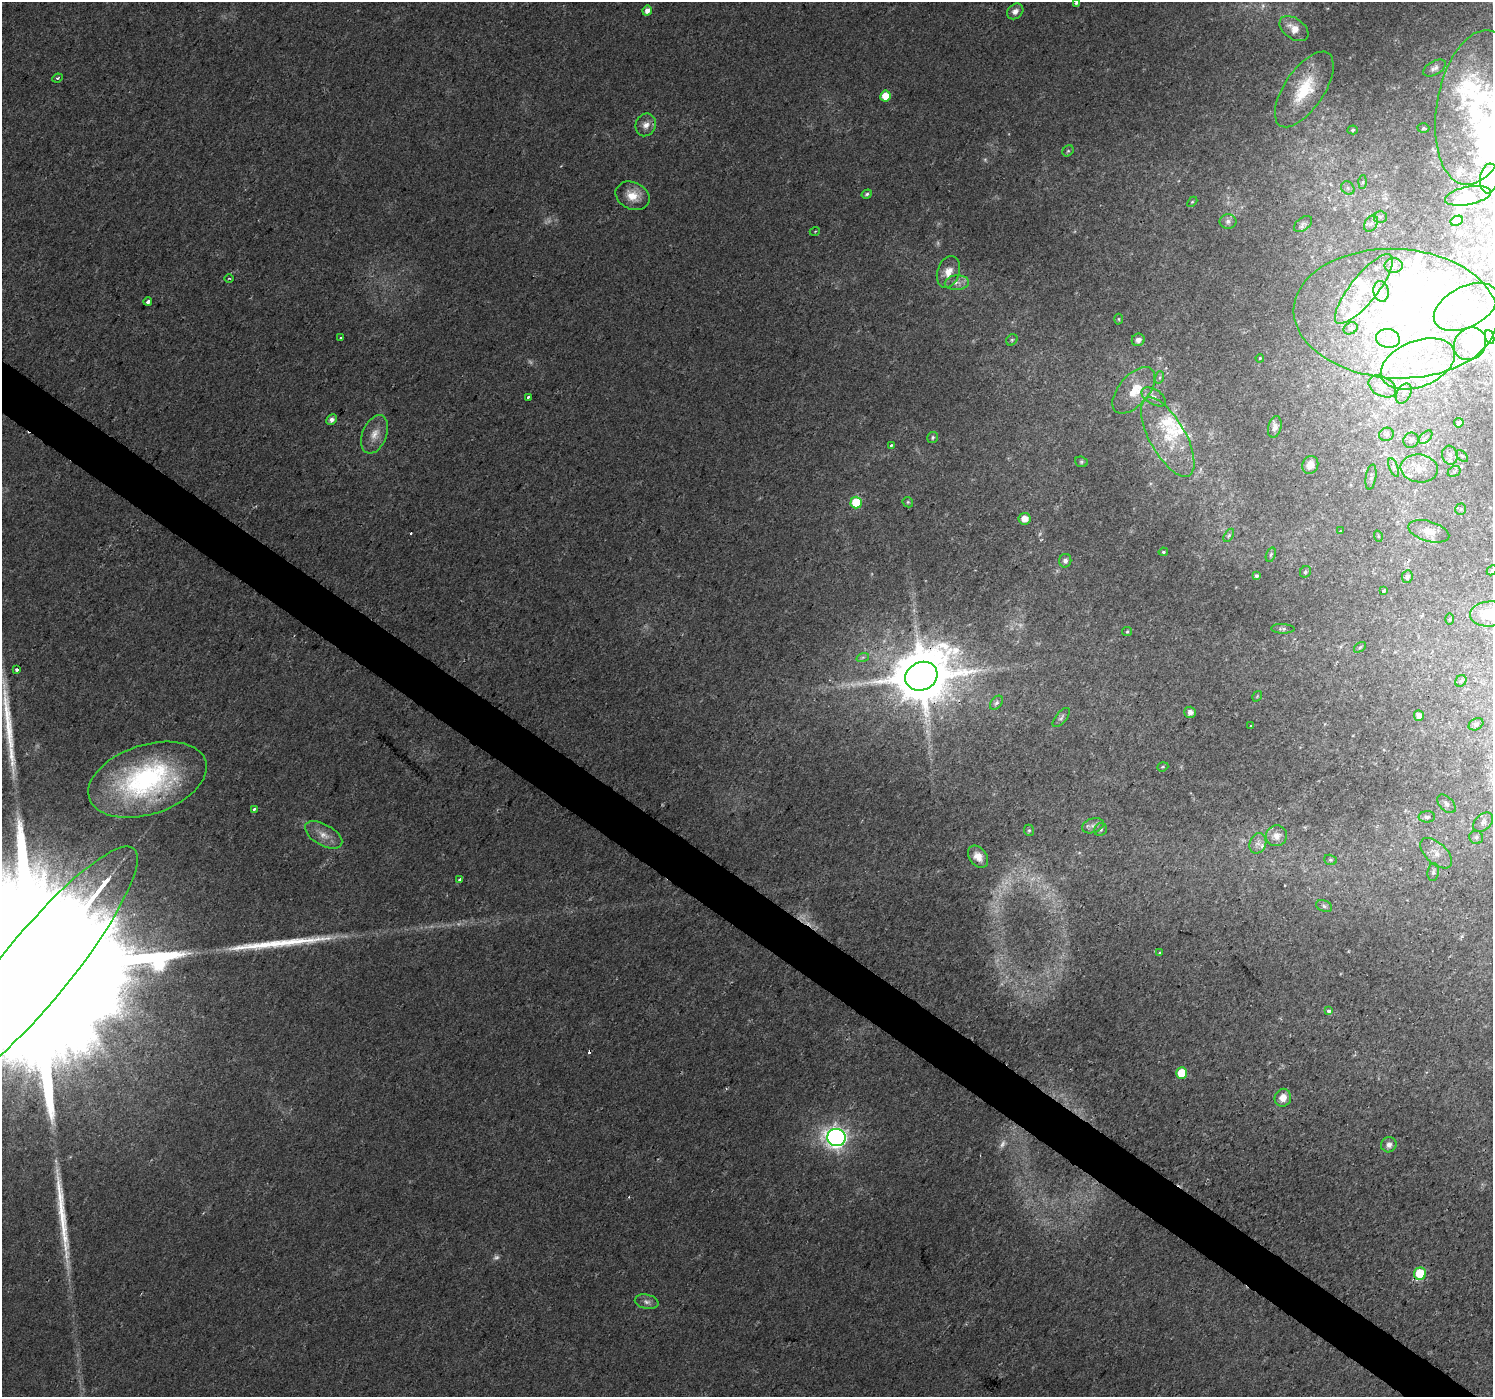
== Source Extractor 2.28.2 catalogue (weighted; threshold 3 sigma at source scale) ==
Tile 6 of 4 x 4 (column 2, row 2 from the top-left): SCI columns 1498-2988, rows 3046-4440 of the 5985 x 6026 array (HDU 1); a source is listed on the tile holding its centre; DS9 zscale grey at full resolution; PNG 1495 x 1399 px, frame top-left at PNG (2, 2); each listed source drawn as its Kron ellipse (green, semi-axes under 4 px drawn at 4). Shown black and unused: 4% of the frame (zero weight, under 2 of 3 exposures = <1% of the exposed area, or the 3 px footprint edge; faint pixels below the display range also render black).
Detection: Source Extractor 2.28.2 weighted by HDU 2 'WHT'; one run over the whole footprint, this tile lists its part. Background 0.0172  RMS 0.0046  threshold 0.0206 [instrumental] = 3 sigma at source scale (4.5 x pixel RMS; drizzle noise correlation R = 1.50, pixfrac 1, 0.0396/0.0396 arcsec/px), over >= 5 px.
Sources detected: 189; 8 too faint to see at this stretch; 16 inside a brighter object's white glare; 2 cosmic-ray / hot-pixel residue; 3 long thin detections or spike segments (spike, bleed or trail) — neither listed nor drawn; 31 inside a brighter listed object's ellipse — not listed separately; the other 129 listed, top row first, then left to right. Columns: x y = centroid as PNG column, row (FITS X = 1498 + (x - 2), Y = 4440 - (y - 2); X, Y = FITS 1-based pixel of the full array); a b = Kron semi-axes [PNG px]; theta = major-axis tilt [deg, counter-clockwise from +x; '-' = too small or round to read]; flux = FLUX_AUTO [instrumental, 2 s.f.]
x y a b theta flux
1076 3 3 3 - 2.2
647 11 5 4 - 3.3
1015 11 9 7 38 2.6
1294 29 16 10 -36 6.4
1435 68 12 6 29 2
57 78 5 3 - 0.6
1304 89 43 20 56 24
885 96 5 5 - 8.3
1477 107 78 40 80 61
646 125 11 10 - 3.6
1423 128 6 4 2 0.8
1353 130 5 4 - 0.77
1068 151 6 5 - 0.71
1489 178 15 9 83 4.5
1363 182 6 4 88 0.82
1348 188 7 6 - 1.4
867 194 5 4 - 0.93
632 196 18 13 -24 7.5
1468 196 23 9 11 3.4
1192 202 6 3 44 0.56
1380 217 6 6 - 1.2
1228 221 8 7 - 1.9
1457 221 6 4 27 1.5
1371 223 9 6 61 1.9
1303 224 10 6 37 1.6
815 231 5 3 - 0.41
1394 265 9 7 0 2.3
948 272 16 11 70 5.8
229 278 4 3 - 0.39
957 283 12 7 5 2.8
1364 289 43 13 51 17
1381 291 10 7 -79 2.8
148 302 4 3 - 2.7
1466 307 34 20 28 22
1396 314 102 65 -3 180
1119 319 5 3 - 0.41
1351 328 7 5 28 1.1
1490 337 7 4 -70 1.1
341 338 3 3 - 0.7
1388 338 12 9 -10 5.4
1012 340 6 5 - 0.84
1138 340 6 6 - 2.2
1470 344 17 15 48 11
1260 358 4 3 - 0.37
1418 364 39 23 22 37
1160 377 6 4 72 0.82
1382 386 15 9 -28 4.1
1134 390 28 15 50 11
1404 393 11 7 62 2.3
528 397 3 3 - 1.8
1154 397 13 7 -31 2.6
331 419 5 5 - 2.3
1459 423 5 4 - 0.94
1275 427 11 6 75 2.9
375 434 20 12 68 6.3
1386 434 7 6 - 1.2
933 437 5 5 - 0.8
1168 437 44 18 -61 19
1426 437 8 5 44 1.4
1411 440 8 7 - 1.8
891 445 3 3 - 1.2
1450 455 9 8 - 2.8
1462 456 7 4 -45 0.89
1081 462 6 5 - 0.81
1310 465 9 8 - 4.2
1394 467 10 3 -69 1.1
1419 468 19 14 -8 8.8
1454 471 7 5 29 1.1
1371 477 12 5 81 1.4
856 502 6 5 - 16
908 502 5 4 - 0.67
1461 509 5 5 - 0.77
1025 519 6 5 - 4.2
1340 531 2 2 - 0.4
1429 531 21 10 -16 5.9
1229 535 7 4 58 0.84
1378 536 6 3 -72 0.53
1163 552 4 3 - 0.74
1271 555 7 4 70 0.85
1065 561 7 6 - 1.7
1492 570 6 4 46 0.55
1305 572 6 5 - 0.87
1256 576 4 4 - 0.97
1407 577 6 5 - 1.4
1383 591 3 3 - 4.5
1489 614 19 12 5 17
1449 619 6 4 89 0.48
1283 629 12 4 -2 1.2
1127 632 5 4 - 0.53
1360 647 7 3 36 0.67
863 657 6 4 18 0.8
16 670 3 3 - 3.8
921 676 16 14 25 3200
1461 681 6 5 - 0.8
1257 696 6 4 57 0.5
996 703 8 5 51 1.3
1190 712 6 5 - 2.2
1419 716 5 5 - 2.2
1061 717 12 5 50 1.2
1476 724 8 5 29 1.1
1251 726 3 2 - 0.47
1163 767 6 4 19 0.6
147 780 61 34 18 91
1446 804 11 6 -47 1.8
254 809 4 3 - 1
1427 817 8 5 1 1.5
1483 822 11 7 43 2.1
1093 826 11 7 20 2.3
1101 829 7 6 - 1.2
1029 830 6 4 -68 0.71
324 835 21 10 -30 5.6
1276 836 11 10 - 3.9
1476 837 7 6 - 1.2
1258 843 10 8 67 2.6
1436 853 19 10 -43 5.6
978 857 12 8 -52 5.1
1330 860 6 5 - 0.75
1433 872 9 5 83 1.3
460 880 3 3 - 5.8
1324 906 8 5 -21 1.3
1159 953 4 3 - 0.75
36 968 154 34 51 150000
1328 1011 4 3 - 1.2
1182 1073 6 5 - 9.7
1283 1098 9 8 - 4.7
836 1137 9 8 - 250
1389 1145 8 7 - 2.7
1420 1274 6 6 - 25
647 1302 12 7 -12 2.2
Overlapping masked pixels (flux is a lower limit): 2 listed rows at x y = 921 676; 36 968
Isophote crosses this tile's border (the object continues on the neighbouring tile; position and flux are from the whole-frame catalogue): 6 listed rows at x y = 1076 3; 1477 107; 1489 178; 1492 570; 1489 614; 36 968